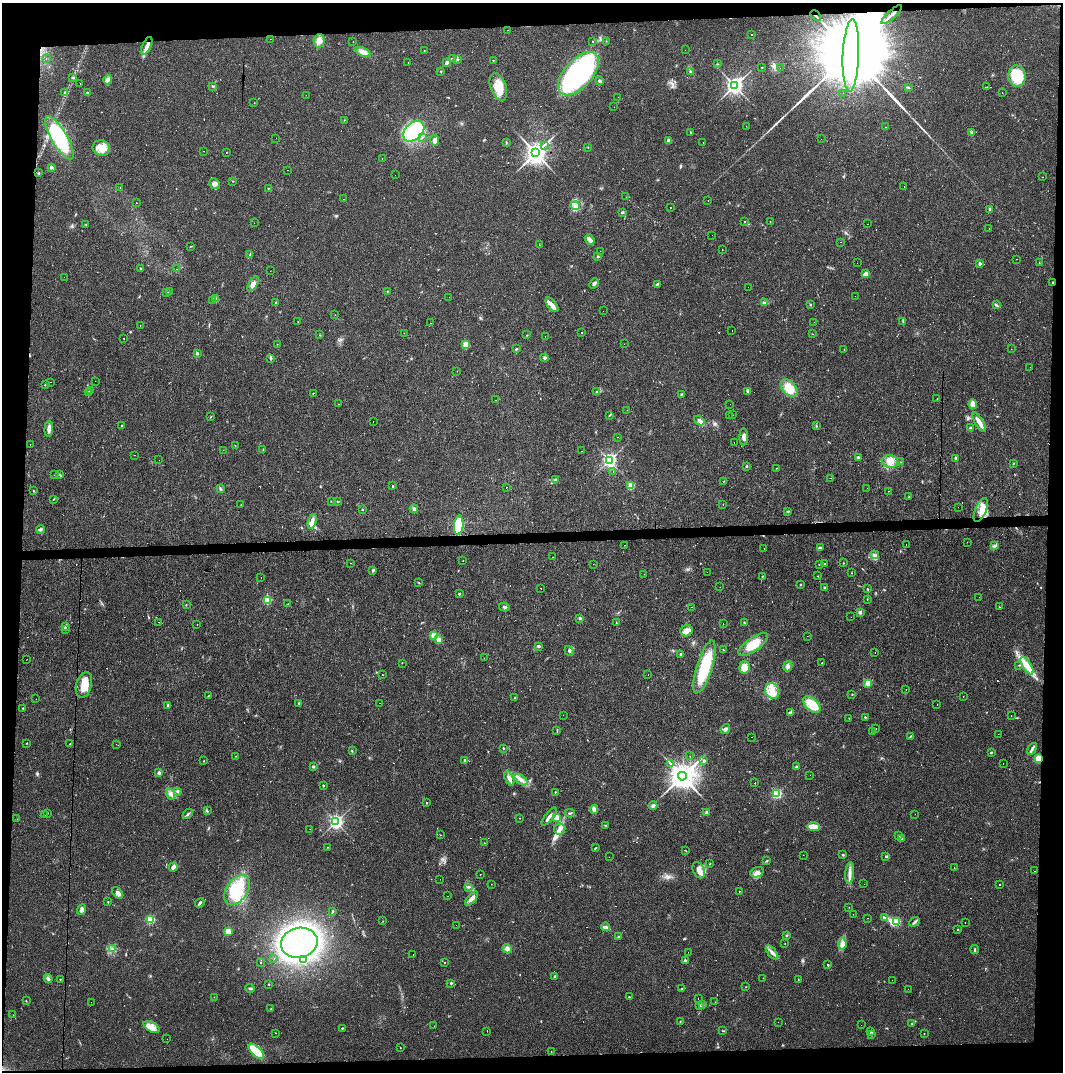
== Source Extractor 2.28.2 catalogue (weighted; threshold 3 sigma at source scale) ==
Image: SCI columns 1-4241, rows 113-4392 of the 4247 x 4503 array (HDU 1 of 3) = the unmasked area's bounding box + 8 px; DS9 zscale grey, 4 x 4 block average (1 PNG px = mean of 4 x 4 image px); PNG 1065 x 1074 px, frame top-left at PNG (2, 3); each listed source drawn as its Kron ellipse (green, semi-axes under 4 px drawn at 4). Shown black and unused: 8% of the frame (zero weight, under 3 of 4 exposures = <1% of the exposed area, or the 3 px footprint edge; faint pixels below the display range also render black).
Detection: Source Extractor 2.28.2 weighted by HDU 2 'WHT'. Background 0.0206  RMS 0.0029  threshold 0.0133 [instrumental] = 3 sigma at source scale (4.5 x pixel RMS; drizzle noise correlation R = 1.50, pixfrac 1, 0.0396/0.0396 arcsec/px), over >= 5 px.
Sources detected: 621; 3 too faint to see at this stretch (4 x 4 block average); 1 inside a brighter object's white glare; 124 cosmic-ray / hot-pixel residue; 3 long thin detections or spike segments (spike, bleed or trail) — neither listed nor drawn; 4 coinciding with a brighter row at this scale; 20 inside a brighter listed object's ellipse — not listed separately; the other 466 listed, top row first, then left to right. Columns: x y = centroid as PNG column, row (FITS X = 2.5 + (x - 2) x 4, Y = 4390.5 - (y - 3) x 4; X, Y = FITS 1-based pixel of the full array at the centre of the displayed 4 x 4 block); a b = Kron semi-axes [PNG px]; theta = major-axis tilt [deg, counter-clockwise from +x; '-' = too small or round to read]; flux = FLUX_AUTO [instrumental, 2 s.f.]
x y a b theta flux
892 15 13 2 43 12
816 16 6 2 -44 2.5
508 30 2 2 - 0.44
751 35 2 2 - 2.6
270 39 2 2 - 0.87
319 41 6 5 - 11
353 41 2 2 - 0.35
592 41 2 2 - 0.68
606 41 2 2 - 0.72
147 46 9 3 65 12
685 50 2 2 - 0.35
424 51 2 2 - 0.61
363 52 8 4 -21 11
851 55 36 8 88 94000
46 59 2 2 - 0.56
452 59 3 2 - 1.2
458 59 3 2 - 1.4
493 60 2 2 - 1.7
408 62 2 2 - 0.42
447 63 3 2 - 6.5
717 64 2 2 - 0.84
762 67 3 2 - 0.76
780 68 2 2 - 0.4
441 71 2 2 - 1
691 72 2 2 - 1.3
578 73 26 14 48 340
1017 76 10 9 - 62
73 78 4 2 - 1.6
108 80 5 4 - 5.5
599 81 4 3 - 2.7
80 83 2 2 - 0.36
212 86 4 2 - 1.5
735 86 3 3 - 890
498 87 14 7 -70 33
987 87 2 2 - 0.74
908 88 3 2 - 1.5
1002 92 2 2 - 4.2
65 93 2 2 - 1.2
87 93 3 2 - 2.2
843 93 2 2 - 1.6
306 95 2 2 - 0.57
618 97 2 2 - 0.26
254 103 2 2 - 0.45
614 107 2 2 - 0.81
344 120 2 2 - 0.49
746 126 2 2 - 0.38
885 127 2 2 - 2
414 131 12 8 42 190
690 132 2 2 - 1.2
971 132 3 3 - 2.2
422 137 2 2 - 1.3
59 138 24 8 -59 120
276 138 2 2 - 1.6
821 139 2 2 - 0.46
434 140 5 4 - 6.3
669 140 4 2 - 2.5
506 142 2 2 - 0.67
703 142 2 2 - 1.8
544 145 2 2 - 0.53
588 147 2 2 - 0.76
101 148 9 7 -18 21
204 151 2 2 - 3.4
226 152 2 2 - 0.59
536 153 3 3 - 1600
382 159 2 2 - 0.75
51 167 2 2 - 14
287 170 2 2 - 0.99
39 173 3 2 - 1.1
395 175 2 2 - 0.37
1042 177 2 2 - 3.1
233 181 2 2 - 0.86
215 184 6 4 -42 5.7
904 186 2 2 - 1.1
120 187 2 2 - 1.3
268 188 2 2 - 0.5
626 197 2 2 - 0.31
343 199 2 2 - 0.44
708 200 2 2 - 0.48
136 203 2 2 - 1.3
575 206 4 4 - 5.7
671 208 2 2 - 1.4
990 209 2 2 - 6.6
622 212 3 2 - 2.1
745 221 2 2 - 55
770 222 2 2 - 0.61
254 223 2 2 - 0.19
868 224 2 2 - 0.66
86 225 3 2 - 0.76
989 228 2 2 - 0.36
712 235 2 2 - 0.32
590 240 6 2 -51 11
841 242 2 2 - 1.3
539 245 2 2 - 1.6
190 246 2 2 - 0.53
722 249 2 2 - 0.51
600 251 2 2 - 0.43
250 254 3 2 - 0.87
598 256 2 2 - 5.1
1016 259 2 2 - 1.5
857 263 2 2 - 0.38
1039 263 2 2 - 0.41
980 264 3 3 - 3
140 268 2 2 - 2.9
177 269 2 2 - 0.33
270 271 2 2 - 1.1
866 274 4 3 - 9.7
64 277 2 2 - 0.41
594 283 5 3 - 4.9
1052 283 2 2 - 0.9
253 284 8 3 60 8.8
657 284 4 2 - 2.3
748 287 2 2 - 1.4
387 291 2 2 - 1
166 292 2 2 - 0.86
169 292 2 2 - 0.84
855 296 2 2 - 0.88
449 297 2 2 - 0.48
215 298 3 3 - 2.9
212 300 2 2 - 0.91
765 302 2 2 - 1.3
276 303 2 2 - 4.3
552 305 9 4 -52 10
810 305 2 2 - 1.1
996 305 2 2 - 0.94
603 311 2 2 - 0.22
335 315 2 2 - 0.3
903 321 3 2 - 1.5
298 322 2 2 - 0.45
814 322 2 2 - 0.24
430 323 2 2 - 2.1
140 325 2 2 - 3.4
732 331 2 2 - 0.6
582 332 2 2 - 25
404 333 2 2 - 3.8
812 334 2 2 - 0.35
320 335 2 2 - 0.64
527 335 2 2 - 0.75
545 337 2 2 - 0.34
124 338 2 2 - 1.4
277 344 2 2 - 0.33
466 344 4 4 - 12
624 344 2 2 - 0.55
516 349 3 2 - 1.8
1011 349 2 2 - 0.33
844 350 2 2 - 1.7
197 353 2 2 - 8.3
544 358 4 3 - 2.8
270 359 4 2 - 2.1
1030 367 2 2 - 0.25
457 371 2 2 - 0.33
95 381 2 2 - 1.2
50 382 2 2 - 2.6
45 385 2 2 - 1.4
789 388 10 6 -49 37
90 391 2 2 - 0.63
748 391 4 3 - 3.8
596 392 2 2 - 1.5
88 393 3 2 - 1.1
313 393 2 2 - 0.56
682 394 3 2 - 2.1
937 399 2 2 - 0.39
496 400 2 2 - 1
338 404 2 2 - 0.99
730 404 2 2 - 0.43
973 404 4 4 - 13
627 410 2 2 - 0.8
610 415 4 2 - 1.7
729 415 2 2 - 0.39
732 415 2 2 - 1
211 417 2 2 - 0.6
699 420 6 4 -40 5.7
373 422 2 2 - 1.8
979 422 11 2 -59 18
121 425 2 2 - 1.1
816 426 3 2 - 1.3
971 428 2 2 - 3.7
49 429 8 3 85 7.6
618 437 2 2 - 0.25
744 437 8 4 -89 8
734 442 2 2 - 0.31
30 444 2 2 - 1.8
235 445 2 2 - 0.49
263 449 2 2 - 0.69
223 450 2 2 - 0.28
582 451 2 2 - 0.5
134 455 2 2 - 3.1
858 457 3 2 - 2.5
955 458 2 2 - 5
159 460 2 2 - 2.4
609 460 2 2 - 520
890 462 8 6 -11 14
901 462 2 2 - 0.61
1014 464 2 2 - 0.55
747 466 3 2 - 1.5
776 468 2 2 - 0.38
613 471 2 2 - 0.44
54 475 2 2 - 0.52
59 475 2 2 - 1.4
831 478 2 2 - 1.2
555 480 4 3 - 2.3
724 481 2 2 - 0.53
631 485 2 2 - 76
392 486 2 2 - 1
506 487 2 2 - 0.95
867 488 2 2 - 0.67
220 489 3 2 - 2
33 491 2 2 - 0.53
888 491 2 2 - 0.5
909 497 2 2 - 3.8
53 499 3 2 - 1
331 501 2 2 - 0.79
337 502 2 2 - 1.1
723 504 2 2 - 0.36
241 505 2 2 - 1.3
958 507 2 2 - 0.45
414 509 4 3 - 3.1
362 510 2 2 - 2.1
981 510 13 5 68 17
788 511 2 2 - 0.91
312 521 7 3 73 9.2
459 525 10 4 84 89
40 530 4 3 - 3.1
967 542 2 2 - 0.49
906 544 2 2 - 0.55
625 545 2 2 - 0.5
994 546 4 3 - 3.7
821 547 2 2 - 2.1
764 549 2 2 - 0.6
875 555 4 3 - 4.6
553 557 2 2 - 0.62
463 561 2 2 - 0.58
350 563 2 2 - 1.8
843 563 2 2 - 0.81
593 564 2 2 - 0.3
825 564 2 2 - 1.3
819 565 2 2 - 0.63
373 570 3 2 - 3.4
707 572 2 2 - 0.66
851 573 2 2 - 0.39
644 574 2 2 - 0.77
762 576 2 2 - 1
818 576 2 2 - 0.8
261 578 2 2 - 2.4
419 583 2 2 - 0.87
800 584 2 2 - 2.8
720 587 2 2 - 0.3
541 588 2 2 - 3
824 588 2 2 - 1.5
868 589 3 2 - 1.1
459 594 2 2 - 3.4
979 597 2 2 - 0.54
867 599 2 2 - 0.66
267 600 2 2 - 110
288 604 2 2 - 0.63
186 605 3 2 - 0.63
504 607 5 2 - 2.8
692 607 2 2 - 0.68
999 607 2 2 - 3.4
860 612 4 3 - 3.3
851 617 2 2 - 0.79
580 618 3 3 - 2.3
158 622 2 2 - 0.47
616 623 2 2 - 0.58
723 623 2 2 - 0.47
744 623 3 2 - 1.3
197 625 2 2 - 1.2
66 627 3 2 - 1.4
65 629 2 2 - 0.8
686 631 6 5 - 12
434 635 2 2 - 76
807 636 2 2 - 1.4
439 640 2 2 - 28
753 645 17 6 35 36
538 646 3 3 - 2.9
723 650 2 2 - 0.88
569 651 5 2 - 2.5
875 653 2 2 - 0.26
681 654 3 2 - 2.6
484 658 2 2 - 0.31
27 659 2 2 - 0.97
402 663 2 2 - 0.5
822 663 2 2 - 2.4
1019 665 2 2 - 1.1
788 666 5 4 - 5.5
1027 666 10 4 -58 17
704 667 27 8 73 89
744 667 6 5 - 15
382 675 2 2 - 2
648 675 2 2 - 0.57
868 683 2 2 - 68
84 685 13 7 73 25
906 690 2 2 - 0.32
772 691 8 7 - 19
852 694 2 2 - 0.73
208 696 3 2 - 1
963 697 2 2 - 1.7
515 698 2 2 - 0.9
36 699 2 2 - 0.31
299 703 3 2 - 1.2
380 703 2 2 - 0.83
812 705 10 6 -41 34
937 705 2 2 - 2.9
168 706 2 2 - 1.2
23 708 2 2 - 0.85
790 713 4 3 - 2.8
563 715 2 2 - 1.3
1011 715 2 2 - 0.97
865 717 2 2 - 2.2
849 718 2 2 - 0.49
725 729 5 3 - 4
876 729 2 2 - 0.53
557 731 2 2 - 0.56
873 731 2 2 - 0.95
998 734 2 2 - 0.33
910 736 3 2 - 1.3
752 737 2 2 - 0.61
27 743 2 2 - 0.6
70 744 2 2 - 0.65
116 744 2 2 - 2
503 748 3 2 - 1.2
1032 749 6 3 59 4.2
352 751 2 2 - 1.3
991 752 3 2 - 1.3
235 756 2 2 - 0.4
690 756 2 2 - 1
1038 759 4 3 - 24
465 760 3 2 - 3.2
204 761 2 2 - 0.82
704 761 2 2 - 8.9
1003 763 2 2 - 1.1
670 764 3 2 - 1.2
313 767 3 2 - 2
797 767 3 3 - 3.4
159 773 3 3 - 2.1
810 775 2 2 - 0.62
682 776 4 4 - 2800
509 778 8 3 -64 8.2
521 780 7 2 -38 6.4
755 783 2 2 - 4.5
323 786 2 2 - 4
177 791 3 2 - 2.1
555 792 3 2 - 0.85
777 793 2 2 - 190
171 794 5 3 - 4.4
427 803 2 2 - 2.4
653 806 4 3 - 3.7
594 809 4 3 - 6.4
207 811 3 2 - 1.6
706 812 3 2 - 3.1
47 813 2 2 - 1.4
570 813 5 2 - 2.1
188 814 6 2 46 3.2
915 814 2 2 - 0.33
44 815 2 2 - 0.93
549 817 11 2 52 6.6
556 817 2 2 - 68
520 818 2 2 - 0.76
17 819 2 2 - 0.39
336 822 3 2 - 560
605 825 3 2 - 1.1
813 827 6 3 -2 24
310 829 2 2 - 0.5
560 829 6 5 - 7.2
440 835 2 2 - 0.85
899 836 2 2 - 0.53
901 838 3 2 - 2.1
484 843 2 2 - 0.6
328 847 2 2 - 0.66
596 848 2 2 - 0.89
686 851 2 2 - 0.83
803 855 2 2 - 1.4
843 855 3 2 - 1.3
886 856 4 2 - 2.3
609 857 2 2 - 0.3
767 861 2 2 - 1.5
710 864 2 2 - 0.84
173 867 4 3 - 7.1
954 868 2 2 - 0.69
699 870 8 6 -65 10
1034 871 2 2 - 1.1
757 872 7 5 21 8.1
850 873 11 3 85 9.9
480 874 2 2 - 4.7
440 879 2 2 - 1
491 884 2 2 - 0.4
864 884 2 2 - 0.35
1000 885 2 2 - 1.4
468 887 3 2 - 2.2
237 890 16 10 55 74
739 891 2 2 - 1.5
117 893 7 4 -53 7.7
448 896 2 2 - 0.44
472 899 8 4 50 8.1
108 902 2 2 - 1.2
200 903 5 2 - 3.3
849 907 2 2 - 0.47
82 910 5 4 - 5.4
332 912 2 2 - 1.1
853 914 2 2 - 0.29
867 918 2 2 - 1.8
884 918 3 2 - 3.2
150 919 2 2 - 140
383 921 2 2 - 0.63
896 921 2 2 - 110
915 922 6 2 42 3.7
965 923 2 2 - 1.4
456 925 2 2 - 0.35
606 927 4 3 - 3.9
958 930 2 2 - 0.86
228 931 4 4 - 15
786 936 2 2 - 0.97
618 937 3 2 - 1.5
299 943 18 15 14 970
785 944 2 2 - 0.69
842 944 6 3 80 11
112 949 3 2 - 1.6
507 949 5 4 - 5.3
975 950 4 2 - 2.1
688 952 2 2 - 1.1
772 953 8 3 -50 6.7
413 954 2 2 - 0.29
274 958 2 2 - 0.38
304 959 2 2 - 1.5
685 961 2 2 - 8.8
445 962 2 2 - 0.8
260 963 2 2 - 0.88
828 965 2 2 - 3.2
555 977 3 2 - 3
48 978 4 3 - 3.3
763 978 2 2 - 0.31
60 979 2 2 - 0.94
798 979 2 2 - 0.48
892 980 2 2 - 0.24
451 983 3 2 - 1.6
269 985 2 2 - 0.89
746 987 2 2 - 0.63
250 988 5 2 - 2.5
682 989 3 2 - 1.5
908 989 2 2 - 0.27
214 997 2 2 - 0.38
629 997 2 2 - 3.3
698 998 2 2 - 0.53
26 1001 2 2 - 1
91 1002 2 2 - 0.46
715 1002 2 2 - 0.58
702 1004 2 2 - 1.3
700 1006 2 2 - 0.95
271 1009 2 2 - 1.3
13 1015 2 2 - 0.29
680 1021 2 2 - 0.6
778 1022 2 2 - 1.3
912 1023 2 2 - 1.5
861 1025 2 2 - 1.3
434 1026 2 2 - 0.48
152 1027 9 5 -30 13
342 1028 3 2 - 1.1
487 1031 2 2 - 4.4
723 1031 3 2 - 1.1
871 1032 2 2 - 0.77
275 1033 2 2 - 1.5
924 1033 2 2 - 0.67
872 1035 2 2 - 0.8
167 1039 2 2 - 0.39
400 1047 2 2 - 1.6
256 1051 10 4 -44 78
551 1051 2 2 - 0.4
Overlapping masked pixels (flux is a lower limit): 6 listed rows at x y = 892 15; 816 16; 147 46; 851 55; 1052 283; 1038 759
Diffuse or blended objects may show on this block-average render without a row.